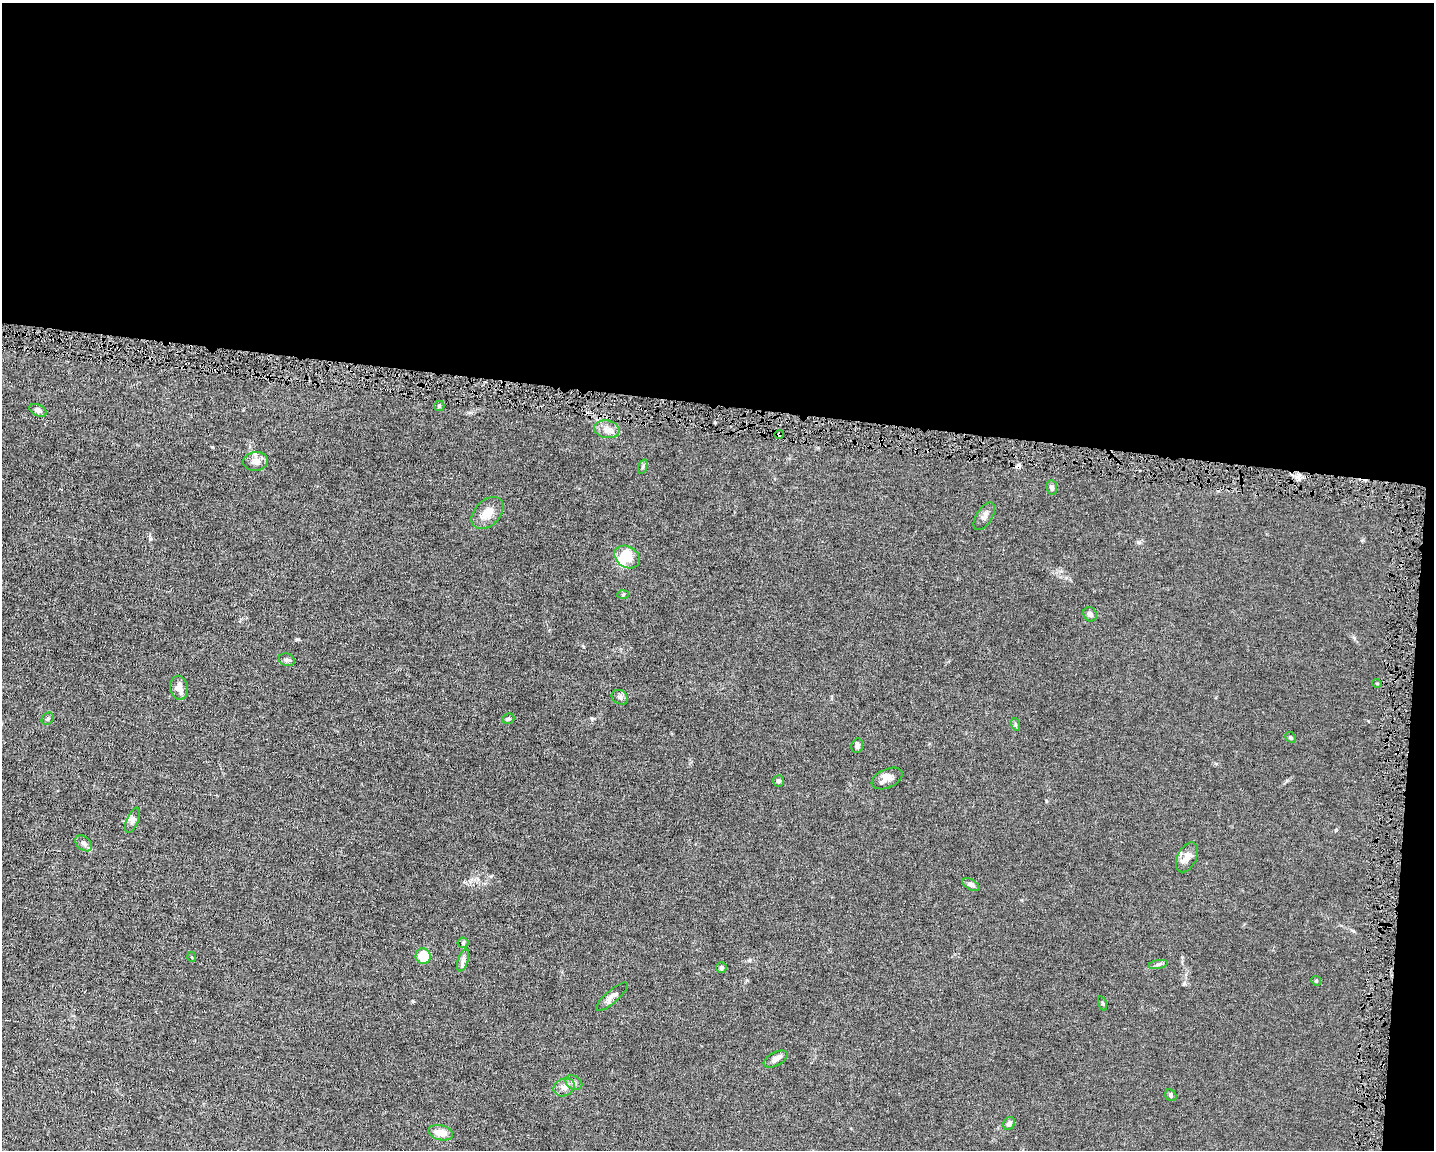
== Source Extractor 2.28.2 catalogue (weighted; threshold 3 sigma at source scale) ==
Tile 3 of 3 x 4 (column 3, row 1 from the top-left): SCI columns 3084-4515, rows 3444-4591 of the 4623 x 4591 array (HDU 1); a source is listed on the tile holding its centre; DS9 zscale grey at full resolution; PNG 1436 x 1152 px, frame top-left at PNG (2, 3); each listed source drawn as its Kron ellipse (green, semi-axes under 4 px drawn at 4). Shown black and unused: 36% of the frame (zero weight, under 4 of 8 exposures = <1% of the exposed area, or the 3 px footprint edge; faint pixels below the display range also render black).
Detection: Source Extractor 2.28.2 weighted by HDU 2 'WHT'; one run over the whole footprint, this tile lists its part. Background 0.0144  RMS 0.0024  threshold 0.00972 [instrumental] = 3 sigma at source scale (4.09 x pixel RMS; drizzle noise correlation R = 1.36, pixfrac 0.8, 0.05/0.05 arcsec/px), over >= 5 px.
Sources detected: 44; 1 cosmic-ray / hot-pixel residue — neither listed nor drawn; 1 inside a brighter listed object's ellipse — not listed separately; the other 42 listed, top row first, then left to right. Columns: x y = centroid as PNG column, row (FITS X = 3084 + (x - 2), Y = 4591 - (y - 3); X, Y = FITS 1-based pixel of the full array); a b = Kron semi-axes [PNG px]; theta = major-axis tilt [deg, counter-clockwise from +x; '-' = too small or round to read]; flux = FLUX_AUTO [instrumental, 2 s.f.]
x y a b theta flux
439 406 5 5 - 0.34
38 410 9 5 -25 0.69
607 429 13 9 -10 1.5
779 434 4 4 - 0.62
256 461 12 9 7 1.8
643 467 7 4 71 0.31
1052 487 7 5 -84 0.54
487 513 19 12 45 2.9
984 516 15 8 57 1.1
627 557 13 10 -33 5.8
623 594 6 4 3 0.28
1090 614 7 6 - 0.76
287 660 8 6 -21 0.6
1377 683 5 3 - 0.16
179 688 12 9 -81 1.7
620 697 9 7 -31 0.73
48 719 7 5 44 0.36
508 719 6 5 - 0.46
1015 724 6 4 -72 0.34
1291 737 6 4 -43 0.31
857 746 7 6 - 0.71
887 778 16 9 25 1.6
778 781 6 5 - 0.47
133 820 13 6 68 0.77
84 843 9 6 -39 0.74
1187 857 16 9 62 1.8
971 885 9 5 -31 0.78
463 943 5 5 - 0.32
423 956 8 7 - 5.2
192 957 5 3 - 0.18
463 960 12 5 72 0.77
1158 964 10 4 11 0.49
721 967 5 5 - 0.46
1316 981 5 4 - 0.26
612 997 20 6 41 1.2
1103 1003 7 3 -71 0.26
776 1059 13 7 27 1.2
574 1083 9 6 -32 0.83
564 1087 11 8 25 1.5
1171 1095 6 5 - 0.36
1009 1123 7 5 60 0.89
441 1133 12 7 -13 2.5
Overlapping masked pixels (flux is a lower limit): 1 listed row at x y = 779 434
Unlisted compact peaks at least as high as the median listed source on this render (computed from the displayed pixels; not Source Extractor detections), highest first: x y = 298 639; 1138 542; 1046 801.